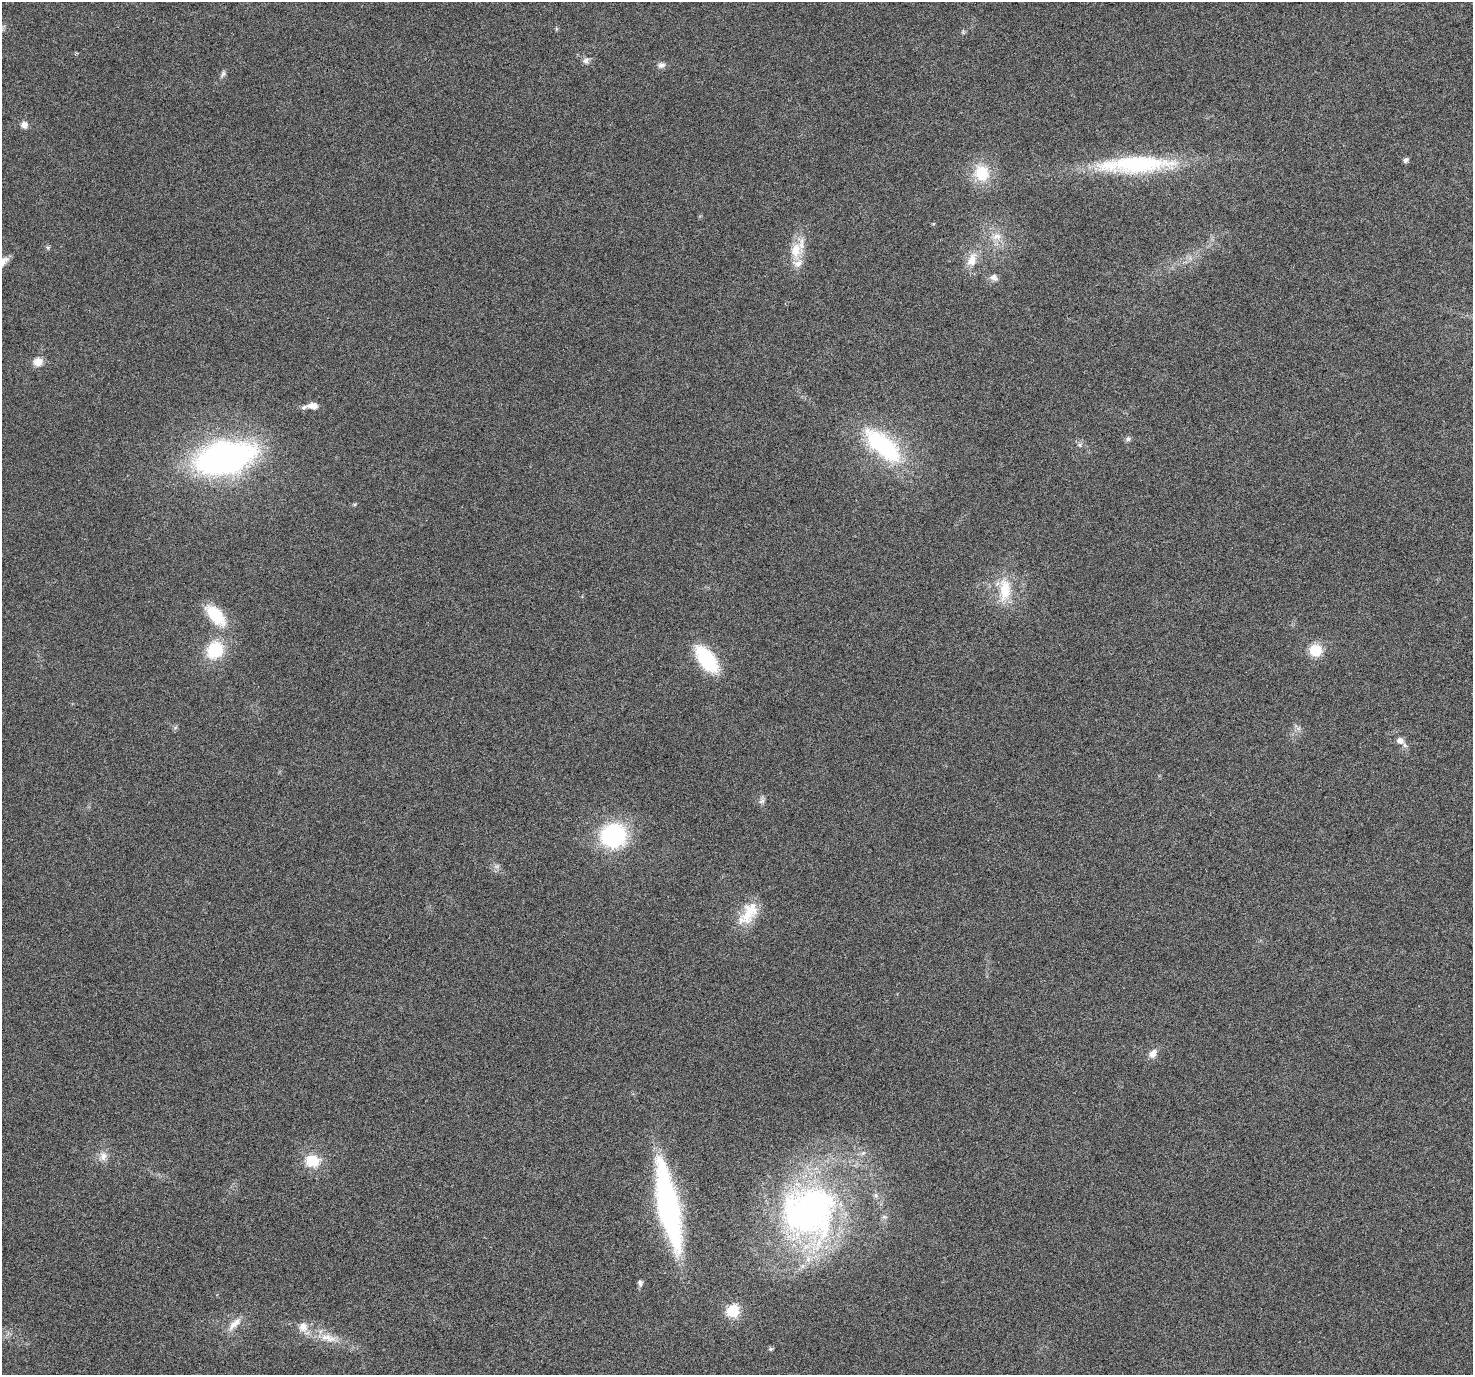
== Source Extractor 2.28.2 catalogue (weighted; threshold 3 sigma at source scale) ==
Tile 10 of 4 x 4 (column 2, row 3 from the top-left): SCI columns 1474-2944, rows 1498-2870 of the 5894 x 5802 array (HDU 1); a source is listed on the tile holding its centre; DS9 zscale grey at full resolution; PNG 1475 x 1377 px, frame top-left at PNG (2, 2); no overlay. Nothing masked; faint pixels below the display range render black.
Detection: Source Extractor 2.28.2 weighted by HDU 2 'WHT'; one run over the whole footprint, this tile lists its part. Background 0.0244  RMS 0.0036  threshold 0.0148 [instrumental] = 3 sigma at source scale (4.09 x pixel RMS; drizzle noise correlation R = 1.36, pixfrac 0.8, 0.0396/0.0396 arcsec/px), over >= 5 px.
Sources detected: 45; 3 inside a brighter listed object's ellipse — not listed separately; the other 42 listed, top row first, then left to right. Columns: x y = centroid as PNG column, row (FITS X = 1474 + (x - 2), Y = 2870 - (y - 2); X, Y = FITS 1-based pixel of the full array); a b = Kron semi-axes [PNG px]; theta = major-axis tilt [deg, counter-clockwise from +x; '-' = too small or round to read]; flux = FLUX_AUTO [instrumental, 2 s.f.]
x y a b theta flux
556 29 6 4 72 0.41
77 53 4 3 - 0.36
586 61 9 7 39 1.3
661 65 10 7 9 1.4
223 74 11 5 56 0.92
24 125 8 7 - 1.9
1406 160 6 5 - 0.94
1136 164 87 22 1 41
982 173 19 17 -66 12
996 236 14 9 8 3
48 248 6 5 - 0.55
796 250 25 15 83 7.5
972 260 19 11 72 4.9
2 262 20 9 43 3.6
994 277 12 9 -29 1.6
38 362 10 9 - 3.6
312 406 11 6 -6 2.7
1128 439 7 6 - 0.92
883 445 50 21 -41 39
1080 445 7 4 -72 0.64
224 458 45 24 12 140
1005 590 33 15 -89 11
216 615 26 13 -48 13
215 650 16 14 55 16
1315 650 6 6 - 33
707 659 26 13 -53 26
1400 741 9 7 -17 2
762 801 9 7 44 1.1
613 836 21 19 22 48
748 913 35 17 55 10
1153 1053 13 9 59 2.3
863 1153 7 5 43 0.89
103 1156 13 10 79 2.5
312 1161 20 16 -6 7.9
668 1206 79 17 -79 99
809 1212 69 64 16 120
640 1283 7 6 - 0.98
733 1311 6 6 - 40
234 1324 22 8 43 3.6
303 1327 13 12 - 3.2
328 1338 26 11 -12 5.9
770 1349 6 4 14 0.64
Isophote crosses this tile's border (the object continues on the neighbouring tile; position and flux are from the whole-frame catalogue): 1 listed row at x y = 2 262